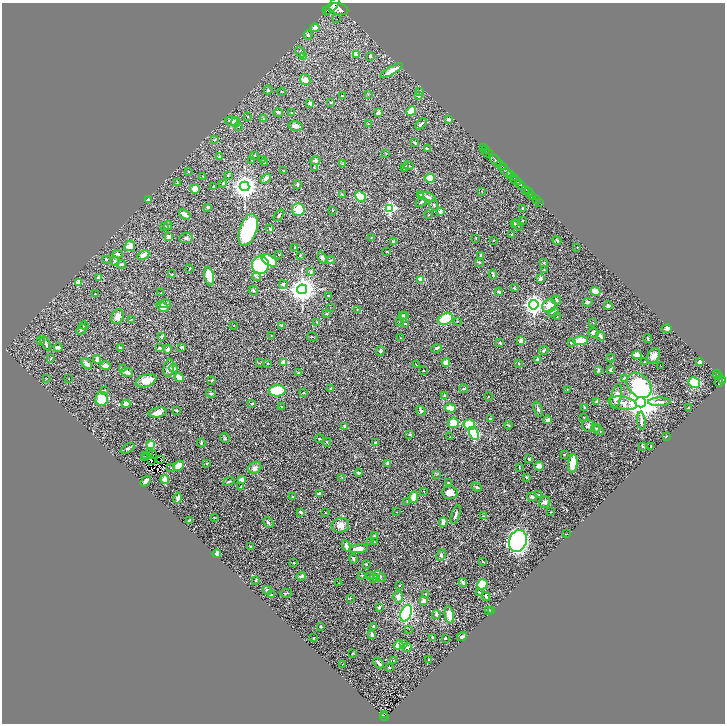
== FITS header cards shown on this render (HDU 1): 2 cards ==
NAXIS1  =                 1446
NAXIS2  =                 1443

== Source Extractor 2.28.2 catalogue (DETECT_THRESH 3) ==
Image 1446 x 1443 px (HDU 1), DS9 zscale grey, zoomed out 1/2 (1 PNG px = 2 x 2 image px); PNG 727 x 726 px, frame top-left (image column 2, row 1442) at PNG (2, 3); each listed source drawn as its Kron ellipse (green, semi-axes under 4 px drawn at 4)
Background 0.578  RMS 0.032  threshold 0.0963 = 3 sigma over >= 5 px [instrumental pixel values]
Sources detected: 433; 48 cannot appear on this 1/2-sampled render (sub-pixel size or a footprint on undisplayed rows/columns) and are neither listed nor drawn; the other 385 listed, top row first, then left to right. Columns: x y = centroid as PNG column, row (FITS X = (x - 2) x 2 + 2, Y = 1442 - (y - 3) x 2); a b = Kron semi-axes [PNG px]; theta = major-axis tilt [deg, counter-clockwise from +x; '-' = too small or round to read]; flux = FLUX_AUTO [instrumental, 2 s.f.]
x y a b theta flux
333 6 10 4 51 3200
339 9 10 5 -15 4000
327 10 3 1 - 270
337 19 2 1 - 2.9
315 28 4 4 - 21
308 35 4 3 - 5.6
300 52 6 3 -61 7
356 54 4 3 - 23
370 56 2 2 - 8.9
304 57 3 3 - 47
392 70 12 3 30 61
305 80 6 5 - 32
268 90 4 3 - 6
420 91 3 3 - 5.7
281 92 4 2 - 3.5
368 94 3 2 - 2.9
419 95 4 4 - 19
342 96 3 2 - 7.6
331 102 4 2 - 2.8
310 103 3 3 - 20
411 111 5 3 - 90
278 112 5 3 - 13
292 113 4 2 - 5.6
378 113 4 3 - 19
247 117 3 2 - 3.5
263 119 3 3 - 9.7
449 119 3 3 - 12
232 121 6 4 -17 32
236 122 5 4 - 13
368 124 3 2 - 4.2
421 124 7 3 43 15
296 126 7 4 -13 22
238 127 2 2 - 2.6
214 140 3 3 - 4.6
414 143 4 2 - 7.6
427 148 3 2 - 3.9
484 148 2 1 - 23
486 150 3 1 - 17
386 153 3 2 - 2.4
487 153 5 2 - 94
254 155 3 2 - 4.4
219 157 3 3 - 7.3
262 159 3 2 - 3.2
496 160 7 2 -44 630
252 161 3 2 - 3.4
315 161 5 4 - 13
265 162 3 3 - 16
343 164 3 2 - 3.1
408 165 5 2 - 5.7
501 165 5 2 - 1100
315 168 3 2 - 3.6
404 168 3 2 - 7.3
283 170 2 1 - 2.2
506 171 8 4 -52 770
189 172 3 2 - 2.7
510 174 3 2 - 450
228 175 4 3 - 6
203 176 2 2 - 2.4
514 177 3 2 - 220
430 178 5 4 - 75
266 179 6 4 35 18
516 181 5 3 - 810
177 183 2 2 - 5.4
223 183 4 4 - 6.8
298 185 4 2 - 9.9
521 185 6 2 -42 1800
214 186 3 3 - 5
244 186 5 5 - 5100
195 189 5 5 - 41
526 189 4 2 - 370
482 191 2 2 - 2.5
529 192 5 2 - 830
420 194 3 3 - 5.3
342 195 3 2 - 2.9
360 196 6 4 -44 100
532 196 3 2 - 190
427 197 9 3 -14 27
148 199 4 3 - 5.4
536 199 2 2 - 130
421 202 6 3 25 6.8
539 202 2 1 - 57
434 205 5 3 - 7.7
208 207 3 3 - 8.6
390 208 4 3 - 790
523 208 2 2 - 32
298 210 6 6 - 100
332 211 2 2 - 3.1
441 211 2 2 - 53
185 214 6 3 -34 36
279 215 6 2 51 8
429 215 3 2 - 2.2
522 220 2 1 - 2.6
514 224 3 3 - 10
518 225 6 2 -57 6.7
168 226 4 4 - 7.5
165 227 4 3 - 13
270 229 3 2 - 8.8
248 230 16 8 70 610
512 234 2 2 - 8.8
169 237 4 3 - 20
371 237 3 2 - 3.1
186 238 7 5 10 12
476 238 3 2 - 3.3
493 240 3 2 - 2
557 241 5 2 - 6
394 242 3 3 - 21
130 246 5 5 - 46
577 247 2 2 - 1.8
294 248 2 1 - 2.4
387 252 3 2 - 3.3
118 254 5 3 - 11
279 254 3 2 - 3.5
143 255 6 4 28 22
300 255 4 3 - 6.5
481 256 4 3 - 10
322 257 6 4 -69 13
106 259 3 2 - 4.7
269 260 9 5 -33 160
331 260 4 2 - 4.3
115 261 5 3 - 8.4
480 262 4 3 - 5.3
544 263 3 3 - 3.9
121 264 5 3 - 7.8
260 265 9 8 - 450
189 269 3 2 - 2.9
544 270 3 2 - 3
311 272 3 3 - 6.2
172 274 4 2 - 4.5
493 274 5 2 - 7.6
209 276 9 4 -78 96
257 277 5 3 - 7
99 278 3 3 - 20
540 278 3 3 - 19
421 280 3 3 - 72
79 282 4 4 - 33
283 284 4 3 - 11
514 288 4 3 - 4.7
302 289 5 5 - 6500
253 291 5 3 - 7.2
595 291 5 2 - 80
499 292 4 3 - 7.8
161 293 3 2 - 2.2
95 294 2 2 - 2.8
328 295 3 2 - 4.3
556 300 5 3 - 14
588 302 5 3 - 9
165 304 6 3 10 13
534 305 4 4 - 3400
549 306 7 6 - 70
608 306 4 3 - 9.1
162 307 6 4 -35 34
330 307 2 1 - 1.6
357 310 3 2 - 2.9
553 312 6 3 21 9.9
326 314 4 3 - 5.2
402 315 3 3 - 4.6
404 316 4 3 - 6.1
118 317 8 6 68 29
557 317 2 2 - 3.1
131 319 4 2 - 3.5
446 319 7 5 27 190
457 321 2 2 - 2.9
317 322 4 3 - 5
400 322 2 2 - 5.5
593 322 2 1 - 1.9
405 324 4 2 - 4.4
84 325 4 2 - 6.6
234 325 2 1 - 1.7
281 325 3 2 - 3.3
667 329 5 4 - 14
81 330 6 4 47 11
593 333 5 5 - 14
271 335 3 2 - 2.1
600 336 5 2 - 19
161 337 2 2 - 28
312 337 5 2 - 3.3
401 338 2 2 - 2.6
648 339 4 2 - 3.4
41 340 2 1 - 4.9
521 340 3 2 - 71
580 341 7 3 3 130
46 343 8 3 -62 13
500 343 3 3 - 6.8
571 343 3 2 - 7.4
160 347 3 3 - 9.9
181 347 3 3 - 7.8
58 348 4 3 - 24
120 348 3 2 - 16
437 348 5 3 - 10
168 349 4 3 - 15
544 350 5 3 - 6.6
380 351 5 3 - 11
637 355 4 3 - 65
654 356 8 5 60 30
51 358 3 2 - 3.5
611 358 4 2 - 3.9
537 359 3 3 - 8.7
97 360 4 2 - 20
284 362 2 2 - 140
446 362 4 3 - 38
645 362 2 2 - 5
700 362 4 3 - 15
260 363 3 2 - 2.2
267 363 3 2 - 2.5
519 363 3 2 - 3.2
86 364 6 3 -51 22
416 365 2 2 - 4.8
105 366 5 3 - 19
661 366 2 1 - 1.5
169 368 9 5 79 27
174 368 4 3 - 16
122 369 4 3 - 21
423 370 2 2 - 5.2
598 370 3 2 - 7.2
611 370 3 3 - 13
127 372 6 3 -12 22
298 373 4 3 - 6.1
717 374 4 2 - 180
720 376 2 2 - 140
179 378 5 3 - 51
624 378 4 4 - 8.9
46 379 2 2 - 2
69 379 2 1 - 1.8
212 380 2 2 - 8.2
723 380 3 2 - 300
146 381 10 6 21 58
719 382 5 4 - 550
694 383 6 5 - 200
639 385 14 10 -46 420
331 388 4 2 - 12
463 388 5 4 - 8.3
567 389 3 2 - 3.4
104 390 3 3 - 4.7
277 391 8 5 1 200
303 393 3 2 - 4.2
211 394 5 3 - 7.3
445 396 3 3 - 7.7
616 396 12 5 76 39
488 397 3 1 - 2.1
102 399 7 6 - 100
597 402 2 2 - 33
641 402 5 5 - 15000
659 402 11 3 1 21
623 403 14 6 -11 47
126 404 4 3 - 23
252 404 3 2 - 3.8
282 406 3 2 - 4.6
585 407 4 3 - 8.5
689 407 4 2 - 3
450 408 6 3 -16 59
538 409 8 3 -69 9.6
176 410 3 3 - 5.1
421 411 5 3 - 12
158 412 9 5 9 41
584 417 2 2 - 4
490 418 2 2 - 11
547 420 4 4 - 19
641 421 9 3 -85 15
453 423 5 5 - 95
469 425 6 5 - 120
509 425 4 2 - 4.3
345 426 2 2 - 33
588 426 7 6 - 19
596 428 4 3 - 7.1
598 430 7 3 -32 13
410 434 3 3 - 4.1
474 434 6 4 -63 440
666 436 2 2 - 4.5
450 437 2 2 - 1.8
225 438 5 3 - 6.3
319 439 5 2 - 3.6
201 442 4 3 - 6
327 442 4 2 - 4.2
376 442 4 2 - 3.9
151 445 3 3 - 240
642 446 3 2 - 4.7
651 447 3 2 - 2.5
127 448 7 3 29 8.8
149 453 3 2 - 1.9
564 454 3 2 - 4.7
153 455 2 1 - 2.3
146 456 2 1 - 8.1
145 457 2 1 - 2.1
529 459 3 3 - 4.2
160 460 2 1 - 1.7
151 461 2 1 - 0.96
573 463 9 4 83 110
207 464 3 2 - 4.3
388 464 4 2 - 20
179 466 6 4 42 57
539 466 4 4 - 36
519 467 3 2 - 3
171 468 3 2 - 3.4
255 468 7 5 35 19
359 473 4 3 - 8.3
437 474 3 2 - 3.8
526 477 2 2 - 5
342 478 3 2 - 4.8
165 480 4 3 - 48
242 480 3 3 - 29
146 481 6 3 51 25
229 482 6 2 21 7.4
448 483 3 2 - 5
241 487 3 2 - 6.7
477 487 5 3 - 7.5
424 491 2 1 - 2.3
450 493 8 6 -5 42
319 494 3 3 - 14
538 495 3 2 - 6.3
293 497 2 2 - 6.2
414 497 5 4 - 61
532 497 5 3 - 12
178 498 6 3 78 16
407 501 3 2 - 3.9
545 502 6 5 - 18
301 512 3 2 - 11
325 512 3 2 - 2.3
396 512 2 1 - 1.9
551 512 3 2 - 2.6
456 515 10 2 74 13
484 516 3 2 - 3
214 518 3 2 - 2.5
189 520 4 3 - 7.2
268 522 6 3 -46 9.4
443 522 5 3 - 28
340 525 9 7 14 36
567 534 2 1 - 1.5
374 536 3 2 - 5.9
518 541 11 8 69 1100
370 542 3 2 - 3.3
374 542 3 2 - 4.2
346 546 6 3 -61 20
251 547 3 3 - 9.7
358 549 9 4 7 36
217 554 4 3 - 37
441 555 6 3 63 10
353 559 4 2 - 9.6
483 561 3 2 - 4.2
294 563 2 2 - 3.5
366 564 2 2 - 6.5
362 575 3 2 - 3.4
301 576 5 3 - 14
370 576 3 2 - 4.1
379 576 7 4 -31 15
373 578 3 3 - 5.5
376 578 3 2 - 64
256 580 2 2 - 6
463 582 4 3 - 15
339 583 2 1 - 1.7
482 584 5 5 - 140
399 586 2 2 - 2.9
267 590 5 4 - 15
479 592 3 1 - 2.6
286 593 6 2 11 5.3
426 594 2 2 - 6.2
271 595 3 2 - 4.4
398 597 6 4 87 34
486 597 4 2 - 9.6
350 598 3 2 - 2.9
424 601 4 3 - 28
379 607 3 2 - 20
488 610 3 2 - 4.4
492 610 3 2 - 7
406 613 8 5 70 540
436 614 4 4 - 11
449 615 9 4 -79 54
321 626 4 3 - 5.7
374 626 3 3 - 17
409 629 2 1 - 1.3
372 635 3 2 - 37
462 637 5 3 - 10
313 638 2 2 - 2.9
432 638 3 2 - 9.2
445 638 2 2 - 11
403 643 4 3 - 5.9
399 645 5 4 - 46
407 647 4 3 - 11
353 653 4 3 - 4.1
429 659 2 2 - 6.2
393 661 2 1 - 1.8
378 663 6 2 -48 11
342 664 2 1 - 1.4
389 667 3 3 - 4.3
384 715 2 1 - 20
384 717 4 3 - 90
At the frame edge (FLAGS 8, measured only in part): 1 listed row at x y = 333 6
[48 sub-pixel or undisplayed-footprint detections neither listed nor drawn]